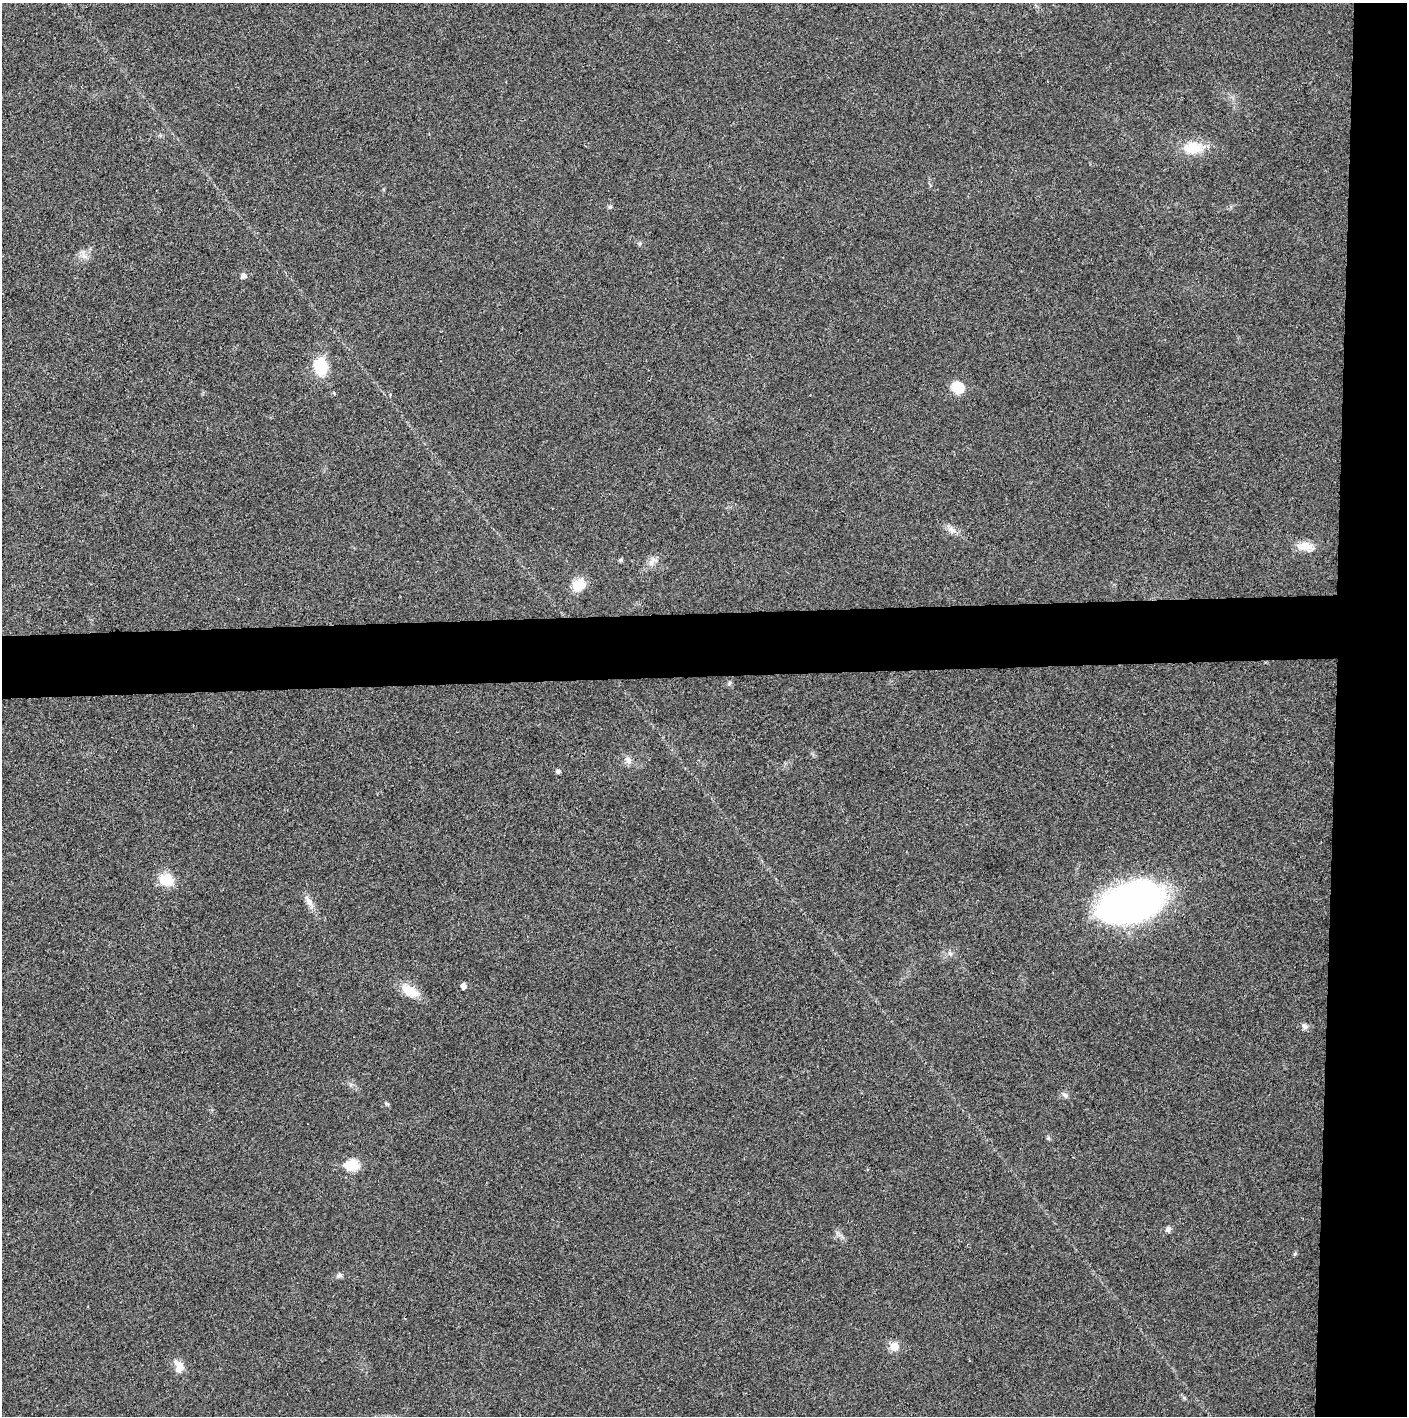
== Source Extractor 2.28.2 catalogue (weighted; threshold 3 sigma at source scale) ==
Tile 6 of 3 x 3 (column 3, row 2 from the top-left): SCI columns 2819-4223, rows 1415-2828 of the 4227 x 4252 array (HDU 1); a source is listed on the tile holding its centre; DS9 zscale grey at full resolution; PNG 1409 x 1418 px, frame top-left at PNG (2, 3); no overlay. Shown black and unused: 9% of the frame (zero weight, under 3 of 4 exposures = <1% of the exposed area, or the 3 px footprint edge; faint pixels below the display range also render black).
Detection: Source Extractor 2.28.2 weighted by HDU 2 'WHT'; one run over the whole footprint, this tile lists its part. Background 0.0248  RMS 0.006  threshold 0.0269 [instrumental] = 3 sigma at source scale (4.5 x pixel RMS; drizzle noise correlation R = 1.50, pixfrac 1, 0.05/0.05 arcsec/px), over >= 5 px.
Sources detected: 26; all 26 listed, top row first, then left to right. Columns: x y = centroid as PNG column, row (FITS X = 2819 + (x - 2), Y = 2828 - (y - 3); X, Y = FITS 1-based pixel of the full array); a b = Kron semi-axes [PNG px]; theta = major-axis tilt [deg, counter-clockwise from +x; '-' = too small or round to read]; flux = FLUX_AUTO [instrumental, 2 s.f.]
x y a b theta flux
1193 148 25 16 2 14
610 207 5 5 - 0.9
640 243 6 4 73 0.8
84 256 7 5 -45 2
243 276 6 5 - 2.2
321 366 17 13 -76 19
958 388 12 12 - 11
951 530 13 8 -25 3.6
1305 546 23 10 -8 7.8
652 561 12 5 51 2.7
578 585 16 14 9 10
628 760 10 8 -55 3
558 772 5 5 - 1.1
166 880 19 15 -23 11
309 901 15 9 -57 4.1
1132 903 54 30 17 290
950 953 7 4 -55 1.1
463 986 5 5 - 2.8
410 991 22 12 -28 11
1304 1026 9 7 -45 2.1
1065 1095 9 6 -39 1.8
352 1165 7 6 - 38
1168 1229 7 6 - 1.8
339 1276 8 6 27 1.5
894 1346 10 10 - 5.8
179 1367 17 10 -74 6.2
Unlisted compact peaks at least as high as the median listed source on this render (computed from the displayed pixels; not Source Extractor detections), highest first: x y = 1295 1254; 1048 1138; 621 560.